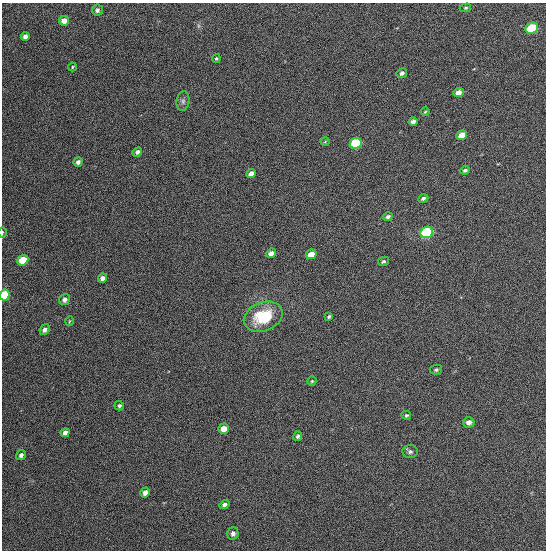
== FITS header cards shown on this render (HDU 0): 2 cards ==
NAXIS1  =                  544
NAXIS2  =                  548

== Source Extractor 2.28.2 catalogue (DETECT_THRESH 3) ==
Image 544 x 548 px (HDU 0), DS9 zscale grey, 1 PNG px = 1 image px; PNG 548 x 552 px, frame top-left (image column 1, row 548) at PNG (2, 3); each listed source drawn as its Kron ellipse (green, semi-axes under 4 px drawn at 4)
Background 1340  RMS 63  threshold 188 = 3 sigma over >= 5 px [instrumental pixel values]
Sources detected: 47; all 47 listed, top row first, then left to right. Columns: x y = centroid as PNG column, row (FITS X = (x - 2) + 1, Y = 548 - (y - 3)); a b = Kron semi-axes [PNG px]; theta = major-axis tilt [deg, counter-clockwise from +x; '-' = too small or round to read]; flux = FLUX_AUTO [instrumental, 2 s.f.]
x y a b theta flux
465 8 6 4 16 6200
97 10 5 5 - 11000
64 21 5 5 - 32000
532 28 6 5 - 270000
25 37 4 4 - 16000
216 59 4 4 - 5800
72 67 4 3 - 3400
402 73 5 5 - 14000
458 93 5 4 - 34000
183 101 10 6 81 12000
425 112 4 4 - 4300
413 121 4 4 - 15000
462 135 5 4 - 52000
325 142 4 4 - 4300
356 143 6 5 - 320000
137 152 5 4 - 15000
78 162 4 4 - 13000
465 170 5 4 - 7800
251 173 5 4 - 23000
423 198 5 4 - 11000
388 217 5 4 - 11000
2 232 5 2 - 5700
426 232 6 5 - 530000
271 253 5 4 - 22000
311 254 5 4 - 49000
23 260 5 5 - 110000
383 261 5 4 - 8300
102 278 5 4 - 20000
4 295 5 5 - 220000
64 299 6 5 - 18000
329 316 4 3 - 6500
263 317 20 14 21 190000
69 321 5 3 - 3600
45 330 5 4 - 14000
436 370 6 5 - 7600
312 381 4 4 - 5000
119 406 5 4 - 8300
406 415 5 4 - 6500
469 422 6 5 - 19000
224 429 5 5 - 37000
65 433 5 4 - 18000
298 436 4 4 - 8500
410 452 7 6 - 11000
21 455 5 4 - 13000
145 492 5 4 - 20000
225 505 5 4 - 15000
233 533 6 5 - 15000
At the frame edge (FLAGS 8, measured only in part): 2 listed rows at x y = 2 232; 4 295